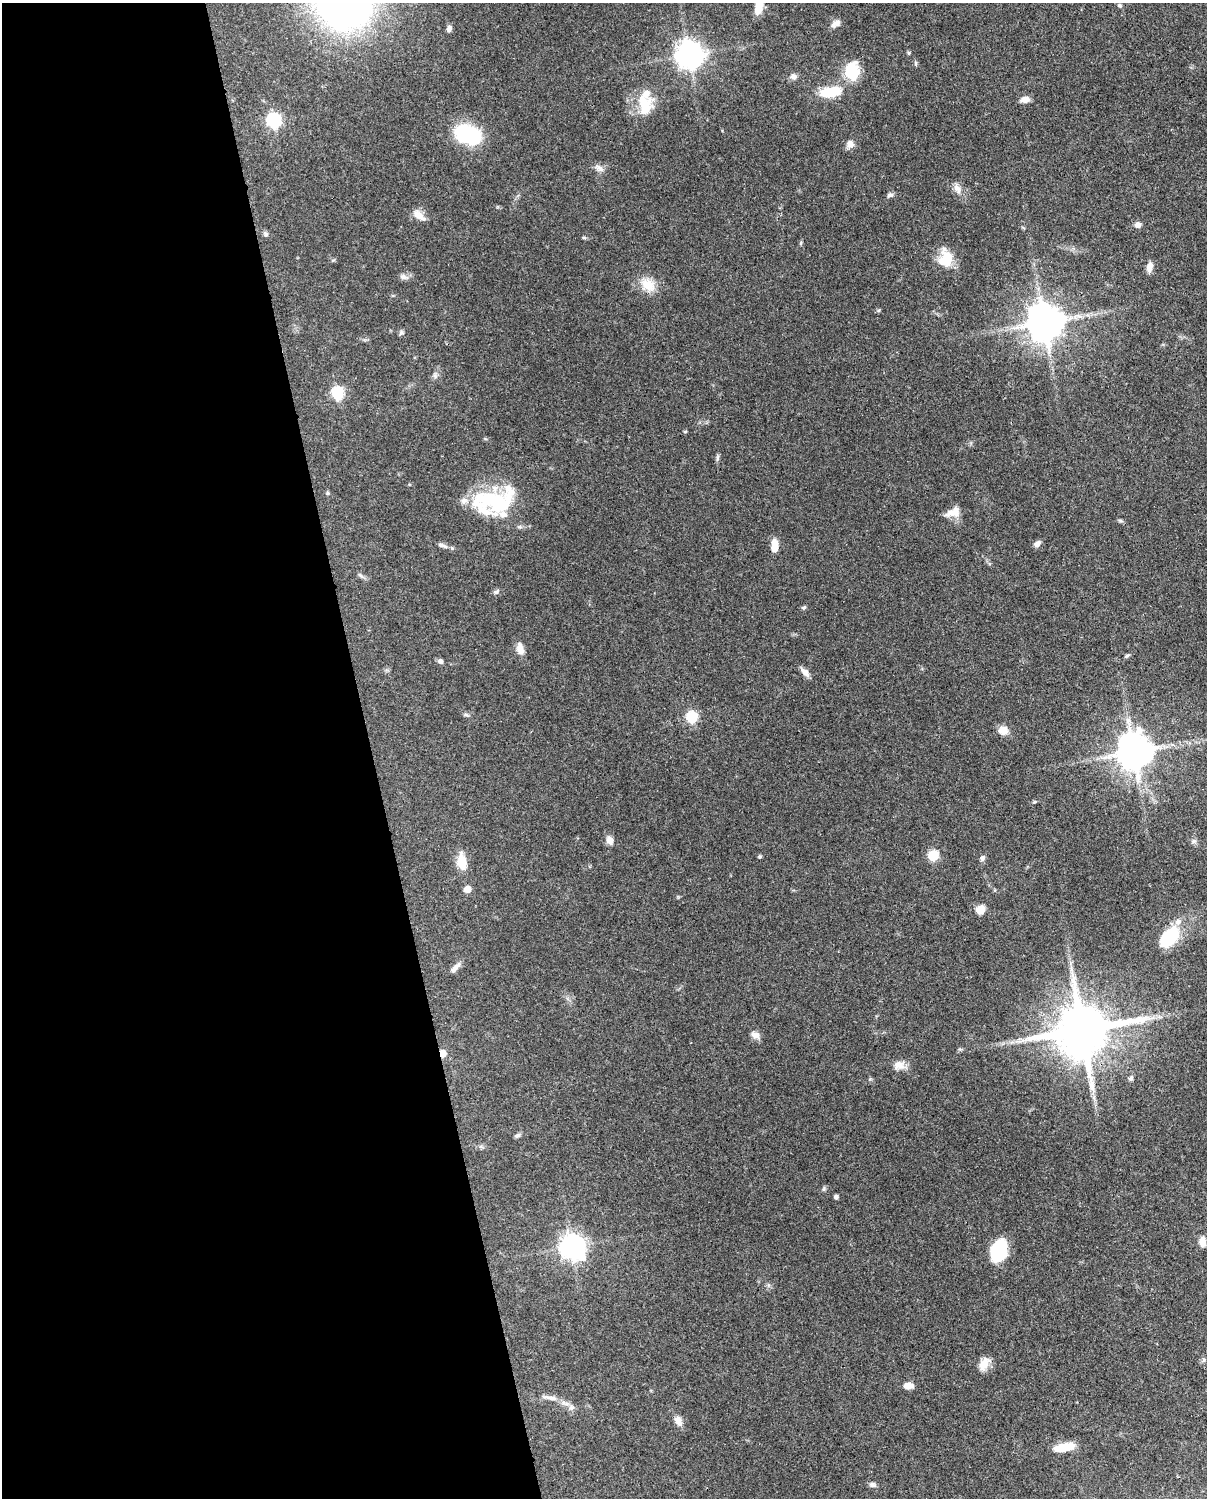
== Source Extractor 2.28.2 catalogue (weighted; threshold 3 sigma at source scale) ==
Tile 5 of 4 x 3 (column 1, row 2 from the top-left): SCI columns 90-1294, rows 1763-3258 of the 5002 x 4908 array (HDU 1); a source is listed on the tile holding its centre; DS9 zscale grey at full resolution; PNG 1209 x 1500 px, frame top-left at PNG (2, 3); no overlay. Shown black and unused: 31% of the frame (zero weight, under 3 of 4 exposures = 7% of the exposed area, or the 3 px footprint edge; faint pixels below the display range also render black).
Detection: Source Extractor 2.28.2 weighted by HDU 2 'WHT'; one run over the whole footprint, this tile lists its part. Background 0.101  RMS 0.004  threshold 0.0182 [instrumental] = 3 sigma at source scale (4.5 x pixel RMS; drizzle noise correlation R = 1.50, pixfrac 1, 0.05/0.05 arcsec/px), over >= 5 px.
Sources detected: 90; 1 long thin detection or spike segment (spike, bleed or trail) — not listed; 7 inside a brighter listed object's ellipse — not listed separately; the other 82 listed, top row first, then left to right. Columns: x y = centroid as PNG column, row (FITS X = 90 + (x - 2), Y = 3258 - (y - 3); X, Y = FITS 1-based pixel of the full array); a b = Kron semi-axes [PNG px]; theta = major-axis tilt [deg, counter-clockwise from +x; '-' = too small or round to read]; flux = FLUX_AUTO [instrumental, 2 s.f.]
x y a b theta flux
345 4 37 35 -8 270
759 5 19 7 78 7.1
1119 5 7 5 -32 0.76
836 23 13 7 34 2.3
449 28 8 5 67 1.3
909 53 6 4 -71 0.47
689 55 9 8 - 480
916 64 8 4 -89 0.61
852 71 23 17 86 12
793 76 8 8 - 1.6
830 92 31 14 11 11
1025 100 10 7 10 2.8
644 104 30 15 28 8.9
274 120 7 6 - 76
469 135 23 15 -12 38
850 144 11 10 - 2.2
599 168 13 7 -36 2
957 189 14 8 -57 2.6
890 195 9 5 19 1.1
419 215 19 8 -39 3.4
1138 225 8 7 - 1.7
265 234 8 6 -71 1
584 238 6 4 -19 0.52
801 243 6 3 72 0.49
946 259 22 18 75 8.8
1149 267 12 7 80 2.6
404 277 13 7 -15 1.7
648 285 21 16 -33 7.3
1044 322 10 10 - 1200
401 333 7 5 54 0.75
435 376 7 6 - 1
337 393 6 6 - 47
717 458 10 4 85 0.88
327 493 5 5 - 0.56
494 501 49 26 11 37
953 512 19 11 20 4.1
1120 521 6 4 -2 0.63
1037 544 9 6 47 1.7
442 545 15 6 -20 1.9
774 549 13 9 -81 3.4
360 575 10 4 -44 1
496 592 8 5 44 0.96
804 607 6 4 43 0.61
520 649 15 8 -77 3.5
1127 655 7 4 35 0.69
440 661 6 6 - 1.3
805 672 14 7 -47 2.2
466 714 8 4 -22 0.8
692 717 6 6 - 38
1003 730 13 11 2 3.5
1134 752 11 10 - 990
1034 802 6 3 18 0.47
610 840 10 8 -68 2.5
1194 841 8 6 19 1
933 855 6 6 - 26
759 857 4 4 - 0.67
982 858 7 6 - 1.2
462 862 17 10 -81 7.3
467 889 5 5 - 4.7
980 910 9 8 - 4.6
1169 937 28 16 48 17
455 968 17 6 48 2.2
1082 1030 16 14 15 2900
755 1035 11 8 -32 2.3
442 1053 6 5 - 5.9
899 1065 16 11 25 3.5
1131 1078 6 5 - 1.2
517 1136 9 5 28 0.9
481 1146 7 4 -20 0.75
824 1189 6 5 - 0.71
836 1197 4 4 - 1.1
1202 1242 12 7 -85 3.2
572 1247 9 8 - 360
999 1250 20 13 72 28
1204 1360 6 4 88 0.71
984 1364 18 10 59 4.3
908 1386 9 6 2 3.9
551 1398 24 5 -8 3.1
571 1408 9 8 - 1.6
678 1421 12 8 -61 2.8
1063 1447 25 9 11 8.1
872 1485 8 6 -18 1.4
Overlapping masked pixels (flux is a lower limit): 3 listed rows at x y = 1044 322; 1082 1030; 442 1053
Isophote crosses this tile's border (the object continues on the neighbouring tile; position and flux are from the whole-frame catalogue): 2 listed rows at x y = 345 4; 759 5